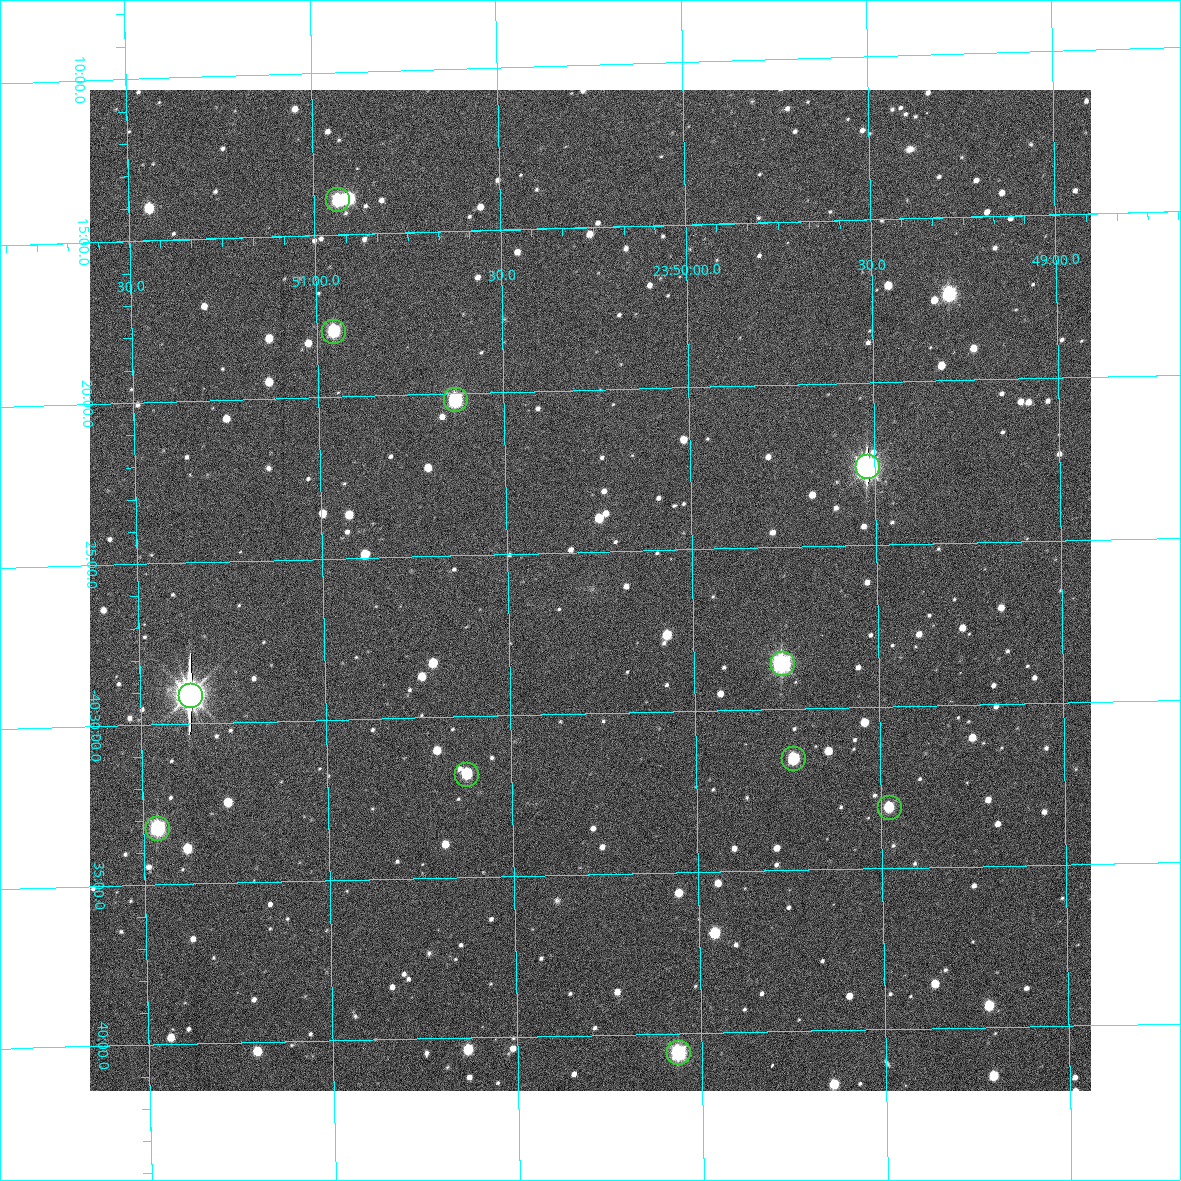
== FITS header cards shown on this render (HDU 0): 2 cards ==
NAXIS1  =                 1001
NAXIS2  =                 1001

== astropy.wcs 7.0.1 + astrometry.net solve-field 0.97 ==
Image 1001 x 1001 px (HDU 0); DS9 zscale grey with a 90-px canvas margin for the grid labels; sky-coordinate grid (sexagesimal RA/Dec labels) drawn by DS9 from the SOLVED WCS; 11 Tycho-2 reference stars matched to detected sources circled (green)
Header WCS: none
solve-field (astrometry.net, Tycho-2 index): SOLVED blind (the file carries no WCS)
Solved WCS: RA---TAN-SIP/DEC--TAN-SIP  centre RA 23:50:17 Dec -40:26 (357.57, -40.44 deg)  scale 1.85 arcsec/px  FOV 30.9' x 31.0'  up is -1 deg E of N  parity normal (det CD < 0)
(file carries no celestial WCS; the grid is the blind solution)
Tycho-2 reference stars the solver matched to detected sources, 11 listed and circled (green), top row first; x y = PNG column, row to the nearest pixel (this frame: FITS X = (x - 90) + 1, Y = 1001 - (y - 90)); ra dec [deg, ICRS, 3 dp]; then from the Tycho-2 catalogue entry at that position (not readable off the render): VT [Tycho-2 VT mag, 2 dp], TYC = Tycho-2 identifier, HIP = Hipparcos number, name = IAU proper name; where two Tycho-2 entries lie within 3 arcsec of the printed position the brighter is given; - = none
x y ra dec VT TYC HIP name
337 199 357.734 -40.232 12.03 8018-702-1 - -
333 331 357.739 -40.299 11.76 8018-932-1 - -
455 399 357.658 -40.336 11.19 8018-899-1 - -
867 466 357.380 -40.376 9.47 8018-924-1 - -
782 663 357.440 -40.476 10.35 8018-1100-1 - -
190 695 357.842 -40.485 8.62 8018-1102-1 117631 -
793 758 357.434 -40.526 12.24 8018-1069-1 - -
466 774 357.656 -40.530 11.73 8018-1072-1 - -
889 807 357.370 -40.552 12.47 8018-1001-1 - -
157 828 357.866 -40.554 10.63 8018-981-1 - -
678 1052 357.516 -40.676 11.01 8018-806-1 - -